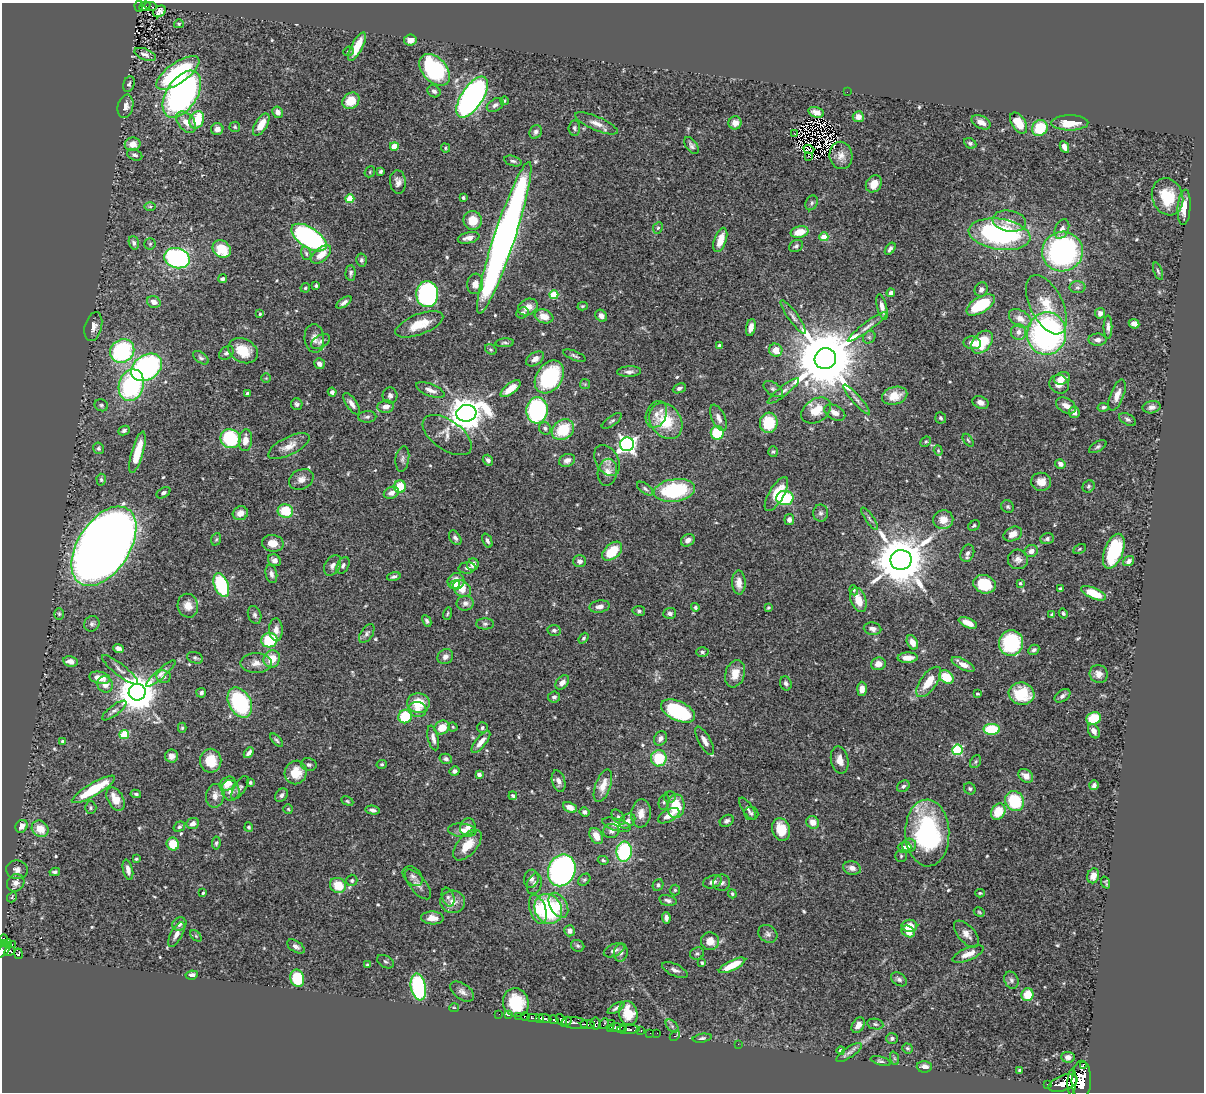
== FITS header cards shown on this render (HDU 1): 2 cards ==
NAXIS1  =                 1202
NAXIS2  =                 1090

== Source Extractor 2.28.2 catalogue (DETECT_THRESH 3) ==
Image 1202 x 1090 px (HDU 1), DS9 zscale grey, 1 PNG px = 1 image px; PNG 1206 x 1094 px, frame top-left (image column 1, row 1090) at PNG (2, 3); each listed source drawn as its Kron ellipse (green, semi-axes under 4 px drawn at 4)
Background 0.716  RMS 0.026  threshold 0.0771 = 3 sigma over >= 5 px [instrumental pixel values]
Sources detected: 572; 3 with non-positive FLUX_AUTO (blend fragments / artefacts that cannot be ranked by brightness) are neither listed nor drawn; of the other 569, the 500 brightest by FLUX_AUTO listed and drawn (69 fainter detections omitted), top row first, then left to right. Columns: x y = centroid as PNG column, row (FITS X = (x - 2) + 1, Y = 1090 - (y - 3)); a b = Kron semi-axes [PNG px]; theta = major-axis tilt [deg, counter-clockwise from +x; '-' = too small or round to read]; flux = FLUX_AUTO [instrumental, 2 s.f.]
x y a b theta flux
139 6 5 4 - 34
145 6 6 3 26 43
150 6 6 3 -14 15
160 11 7 5 38 5.5
179 24 5 4 - 2.3
410 40 6 5 - 13
357 47 16 5 62 36
348 51 5 4 - 2.5
145 54 11 5 -22 7.1
435 70 18 12 -48 210
178 73 25 10 35 160
129 84 8 5 68 4.1
434 91 7 5 -36 6.5
847 92 2 2 - 39
182 94 26 15 57 610
472 97 23 10 57 700
351 101 9 7 40 36
504 101 4 4 - 2.5
495 105 9 6 32 5.7
125 106 12 7 77 10
278 112 6 5 - 11
816 112 8 5 -16 9.2
858 117 5 5 - 11
197 120 9 7 64 61
186 122 12 8 -50 19
981 122 10 6 -28 14
596 123 23 6 -23 16
735 123 6 6 - 12
1019 123 12 7 -58 32
1070 123 18 7 1 36
261 124 12 6 58 26
235 127 5 5 - 2.4
574 128 7 6 - 3.8
1040 128 8 7 - 62
217 129 6 6 - 9.3
536 132 7 6 - 5.2
795 134 3 2 - 3.4
970 143 6 5 - 3.3
133 144 8 6 12 16
692 145 10 5 -54 5.7
394 146 4 4 - 35
1064 147 6 4 -62 12
446 148 5 4 - 2.3
809 149 5 3 - 3.9
135 155 8 5 -21 5.1
841 155 14 11 -79 11
808 156 3 2 - 3.3
513 161 9 5 -15 4.3
381 171 3 3 - 4
370 172 6 5 - 2.2
398 182 12 8 -82 10
874 184 9 7 52 20
1168 197 19 15 -70 63
463 198 3 3 - 2.6
350 199 4 4 - 58
812 203 8 5 64 4.5
150 206 6 4 0 2.5
1184 207 18 6 86 21
473 220 9 9 - 31
1009 221 17 10 -9 21
658 228 6 5 - 3.3
1062 229 10 6 66 9.4
799 232 9 5 13 34
999 234 31 15 -9 300
824 237 4 4 - 51
309 238 20 10 -33 340
469 238 11 5 12 10
504 238 80 10 72 1500
720 240 12 6 71 26
134 243 7 5 -73 4.5
150 244 5 5 - 2.7
796 246 7 5 29 4.9
222 249 10 8 -41 50
890 249 7 4 54 5.1
1062 252 20 20 - 380
306 253 7 5 -73 3.6
321 255 12 6 41 21
177 258 13 10 -16 330
361 260 6 5 - 3.7
1158 271 9 4 -70 3.3
351 273 7 5 88 4.3
223 279 4 3 - 3.9
475 284 10 8 83 14
316 286 4 3 - 2.8
1077 287 8 6 0 4.9
305 288 5 4 - 2.7
981 289 7 6 - 5.5
891 293 4 4 - 7.5
427 294 13 11 -87 380
554 295 4 4 - 72
154 302 7 5 -19 13
344 302 9 4 36 6.5
981 305 16 8 31 82
1046 305 32 16 -64 47
583 306 5 4 - 2.2
528 307 10 7 27 14
882 307 13 4 -77 13
523 313 6 5 - 4.7
1100 313 5 5 - 6.8
260 314 3 3 - 2.4
544 316 9 7 -19 21
601 316 6 5 - 8.4
793 317 20 5 -54 8.9
1020 319 12 8 -33 17
419 324 25 10 21 40
1134 324 5 4 - 10
93 327 15 8 75 12
751 327 9 4 79 9.1
867 327 24 4 37 11
1108 327 11 4 90 6.6
1018 332 8 7 - 11
1047 334 21 19 80 520
869 337 7 5 44 3.7
314 338 14 9 -85 13
1098 340 9 6 -1 8
321 341 10 6 31 6.5
982 342 13 8 49 60
505 343 9 4 5 3.8
972 343 8 6 -9 13
720 346 4 4 - 5.4
491 349 6 4 -33 2.6
776 350 7 6 - 23
122 351 13 11 37 180
243 351 15 11 -28 43
226 353 8 6 37 5
574 356 12 4 -21 4.3
201 358 9 5 -37 4.3
535 359 10 6 33 11
825 359 11 10 - 20000
319 364 6 5 - 7.7
147 367 17 12 34 400
629 372 12 5 2 7.1
549 377 18 12 55 180
266 378 5 5 - 2.6
1062 378 8 6 15 15
585 384 5 5 - 2.4
1059 384 10 9 - 14
131 385 16 12 72 220
679 388 7 4 22 4.9
510 389 12 5 38 22
773 389 11 6 -33 5.9
430 390 15 6 -21 11
783 391 19 5 38 9.5
332 392 4 4 - 5.9
247 393 3 3 - 4.4
390 395 8 7 - 6
1117 395 17 6 69 15
895 396 13 9 15 27
856 399 19 4 -49 8.4
980 403 8 6 -22 9.3
297 404 6 5 - 4.3
352 404 12 5 -55 9.5
101 405 7 6 - 3.5
386 406 8 6 8 13
1066 406 11 7 -29 14
1103 407 6 4 12 4.1
1152 407 9 6 11 7.6
537 410 13 11 86 240
816 410 16 11 33 34
835 412 11 7 -28 13
1074 412 6 5 - 13
466 413 10 8 14 3900
656 414 14 10 66 14
367 417 9 5 1 5.1
718 418 14 6 -65 10
941 418 6 5 - 3.3
1128 419 9 5 -31 4.8
612 421 12 4 35 4
666 421 19 15 -54 72
769 423 10 9 - 60
545 428 6 5 - 4.9
124 430 6 4 26 4.3
563 430 12 9 39 64
717 433 7 6 - 64
447 435 28 14 -35 23
230 439 10 9 - 140
245 440 11 6 84 18
968 440 7 3 -54 2.4
926 442 5 4 - 2.5
627 444 7 7 - 690
289 446 23 9 26 20
1098 447 10 5 31 4
99 448 6 5 - 3.8
938 451 5 4 - 2.2
137 452 21 6 74 48
773 452 5 4 - 2.7
402 459 13 6 81 6.6
488 460 5 5 - 5.9
567 460 8 6 22 8.7
607 460 17 11 -59 13
1060 464 5 4 - 8.3
607 472 13 9 81 15
301 479 13 9 26 13
101 480 6 4 -87 3
1041 482 10 9 - 17
1089 486 6 5 - 3.5
400 487 6 6 - 50
645 489 9 5 -38 4
675 490 21 11 7 140
163 493 7 5 31 4.5
391 493 8 6 25 9.1
776 494 19 7 60 30
785 498 9 7 2 120
1008 507 7 6 - 3.4
285 511 7 7 - 53
240 513 8 7 - 15
821 513 8 7 - 5.4
870 519 13 3 -55 4.6
789 520 5 5 - 6.8
943 520 10 9 - 21
974 526 6 5 - 2.8
1013 534 10 7 27 13
455 538 8 5 -57 5.3
216 539 6 5 - 2.8
1047 539 7 5 20 4.7
688 540 7 5 33 8.4
487 541 7 4 -66 5
273 543 11 8 -10 20
104 546 44 26 57 4000
1080 549 6 4 28 2.4
612 551 12 7 42 53
1031 551 7 5 23 10
1114 551 18 9 69 130
967 553 9 6 67 8
1018 559 10 9 - 9.8
274 560 7 5 -32 7.8
901 560 10 10 - 11000
580 561 6 6 - 7.9
1129 561 6 4 38 6.9
473 564 6 5 - 11
333 565 11 7 58 8.6
343 565 9 5 63 5.3
467 568 8 5 5 5.6
271 574 9 5 -78 6.3
394 577 7 4 16 4.3
456 581 9 8 - 22
739 583 12 7 -87 16
1020 583 4 4 - 2.4
985 584 11 9 -18 67
221 585 12 7 -69 130
455 585 5 3 - 8.9
462 589 10 7 -37 34
1060 589 3 3 - 2.5
854 590 5 4 - 2.3
1093 593 13 5 -23 41
858 600 12 7 -71 22
465 603 8 7 - 8.7
188 606 12 10 -76 17
600 607 10 6 8 8.2
695 607 4 4 - 3.3
768 608 4 3 - 2.4
639 611 6 5 - 3.4
670 613 6 5 - 6.2
1063 613 5 4 - 2.4
59 614 6 5 - 2.6
447 614 6 4 71 2.3
1052 614 3 3 - 2.5
255 615 9 6 -71 5.4
427 621 6 4 -64 3.7
968 623 10 4 -25 15
92 624 8 7 - 5
485 624 9 5 0 4.2
872 629 9 6 -10 7.4
276 630 11 6 -88 12
554 630 6 5 - 4.6
367 633 10 6 56 5.1
583 638 6 4 52 3
269 640 8 7 - 69
912 642 7 5 -62 12
1011 643 13 12 - 130
118 648 5 4 - 6.2
1034 650 6 4 31 4.2
702 652 6 5 - 3.4
445 657 8 7 - 7.4
195 658 8 5 -20 3.7
908 658 10 5 2 17
272 659 9 8 - 29
70 661 7 5 -10 9.7
256 663 16 10 1 17
878 664 7 6 - 13
963 664 12 5 -28 13
120 670 22 5 -38 9.7
161 674 19 4 41 8.5
735 674 14 9 73 23
1099 674 9 8 - 12
163 677 7 6 - 5.4
947 677 8 6 -36 53
100 678 10 6 -10 25
562 682 8 5 49 9.9
929 682 18 8 53 36
786 683 7 5 -69 4.7
105 684 8 7 - 15
862 689 7 5 89 11
137 692 8 8 - 5400
201 693 5 4 - 5
978 694 4 2 - 2.1
1022 694 13 11 -10 59
1062 696 9 5 36 5.3
554 697 6 5 - 4.8
240 703 16 11 -62 180
418 703 11 10 - 38
417 709 9 7 -10 12
114 710 15 5 37 6.5
678 711 18 9 -24 150
405 716 7 6 - 71
1094 718 7 6 - 59
453 727 4 4 - 2.2
182 728 5 4 - 2.6
442 728 8 6 32 27
482 728 5 5 - 3.5
992 729 8 5 -1 83
1094 731 8 5 -60 8.5
124 734 5 4 - 76
433 738 12 5 -77 9.1
660 738 7 6 - 7.4
277 740 8 4 -48 3.2
63 741 4 3 - 4.1
705 741 16 6 -61 11
481 742 13 5 51 14
957 750 5 5 - 130
249 753 6 3 49 6.4
172 756 6 6 - 9.7
659 758 8 8 - 67
446 759 6 5 - 4.2
840 760 14 8 -79 16
211 761 12 10 90 39
976 762 7 5 57 2.7
309 764 8 6 -15 4.9
382 764 5 4 - 2.5
454 771 5 4 - 5.8
296 772 12 11 - 32
479 774 4 3 - 9.1
1026 776 8 6 -36 14
559 781 11 6 -75 8.7
250 782 3 3 - 2.8
227 784 8 6 36 21
1094 785 5 4 - 5.1
603 786 17 7 70 19
903 786 7 5 35 4
240 788 13 5 57 5.2
93 789 25 6 31 86
970 789 6 5 - 3.5
230 790 10 9 - 13
136 794 5 3 - 3.2
281 795 7 5 50 5
215 796 12 9 81 13
513 796 4 3 - 3.1
670 797 6 5 - 3.7
116 799 12 7 -61 28
347 801 6 4 -27 2.4
1015 801 10 9 - 93
664 802 8 5 78 3.8
676 806 12 8 88 52
570 807 7 5 -22 16
91 808 6 6 - 3
288 809 5 4 - 2.1
748 809 13 5 -56 5.9
373 810 7 4 -11 5.8
998 811 8 6 58 42
585 812 5 4 - 5.3
641 813 14 10 84 17
751 813 7 6 - 4.1
669 816 12 6 28 14
618 817 8 5 -53 4.3
627 821 9 6 36 9.8
727 821 7 5 30 5.4
813 822 6 6 - 15
193 823 6 5 - 10
616 825 15 6 -16 17
22 826 7 5 49 12
179 827 6 4 34 3.8
249 827 5 4 - 3.1
468 827 8 7 - 9.8
40 829 9 7 -42 29
781 829 11 8 -73 38
462 830 14 7 -6 13
611 831 8 7 - 7.2
927 833 33 22 -88 260
596 836 9 6 -59 20
216 843 6 4 82 3.2
173 844 6 6 - 39
467 845 18 9 48 32
909 845 7 6 - 8.3
904 847 7 5 1 4.7
624 852 10 7 84 160
901 856 6 5 - 2.9
136 859 3 3 - 2.4
603 860 5 4 - 3
852 868 9 6 -14 9.6
17 870 11 9 -8 11
128 870 10 5 -76 8.8
562 870 16 13 67 480
55 872 5 4 - 4.4
413 876 11 8 -43 7.3
1093 876 7 6 - 12
531 879 9 7 81 7.9
352 880 6 5 - 3.7
584 880 7 5 43 2.9
713 882 9 6 17 8.1
16 883 9 8 - 11
722 883 8 8 - 6.1
1106 883 6 3 -68 2.3
418 884 18 8 -51 12
534 884 10 7 71 7.1
338 885 8 7 - 43
658 885 6 5 - 3.5
675 890 5 5 - 2.3
203 893 3 3 - 2.6
980 893 5 3 - 2.4
732 894 4 3 - 2.3
12 897 5 4 - 2.3
448 897 10 6 -72 6.7
668 900 9 5 -14 5.3
453 902 12 11 - 18
558 905 13 8 -60 22
538 909 15 8 -72 22
548 909 15 13 -59 180
979 912 6 4 -29 2.1
432 918 11 6 -2 17
666 918 6 4 -85 6.7
179 924 7 6 - 8.6
909 926 8 6 -1 24
569 931 5 5 - 8.3
908 931 7 5 -34 19
176 934 13 5 62 11
768 934 10 8 -37 6.8
966 934 16 8 -49 13
196 936 7 4 -45 2.5
4 939 4 3 - 12
710 941 9 9 - 20
5 944 4 3 - 38
8 944 4 3 - 72
12 945 3 2 - 29
578 946 7 5 -32 3.5
296 947 10 5 -32 6.2
614 950 11 6 23 7.6
4 951 9 4 46 310
10 951 5 4 - 140
621 952 9 7 79 7.5
697 953 7 6 - 3.9
18 954 5 3 - 94
968 954 17 6 23 17
386 962 9 6 -29 3.6
702 963 4 3 - 2.5
368 965 4 3 - 3.9
732 965 14 5 26 41
675 970 14 6 -25 8.2
192 975 6 4 9 6.4
297 978 9 7 -75 65
899 979 9 6 -35 5.4
1011 980 9 7 -65 5.6
418 987 13 7 -79 200
462 992 13 7 -36 9
1027 995 6 6 - 37
516 1003 14 12 -74 66
454 1008 5 4 - 2.4
616 1008 9 4 32 4.6
628 1013 12 9 -78 32
499 1014 2 2 - 5.5
508 1015 4 3 - 25
518 1016 3 2 - 52
525 1016 4 3 - 70
533 1018 6 3 -1 35
540 1019 4 3 - 220
545 1019 6 3 -19 310
554 1020 5 3 - 150
561 1020 7 3 -52 250
567 1021 5 4 - 390
575 1023 13 6 -7 580
587 1024 8 3 -6 150
596 1024 6 5 - 130
604 1024 6 3 64 96
611 1024 3 2 - 18
875 1024 8 5 -10 3.8
858 1025 8 5 58 11
672 1026 8 4 -45 4.1
610 1028 3 2 - 75
617 1028 8 4 -6 330
623 1029 4 2 - 87
628 1030 11 4 2 350
641 1031 3 2 - 2.6
650 1033 2 2 - 9.3
657 1033 2 2 - 6.3
675 1036 6 4 45 14
702 1038 9 4 9 3.8
892 1039 6 5 - 4.4
738 1044 2 2 - 120
907 1048 5 4 - 3.3
841 1050 4 4 - 5.9
849 1052 15 5 33 7.3
1068 1057 6 5 - 7.2
894 1058 7 4 -71 3.5
881 1061 10 4 -15 3.6
1083 1065 2 2 - 14000
924 1067 7 6 - 9.2
1019 1070 3 3 - 2.2
1081 1080 19 9 89 2500
1072 1082 13 4 88 1100
1063 1083 15 7 20 1700
1047 1084 2 2 - 4.6
At the frame edge (FLAGS 8, measured only in part): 2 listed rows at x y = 4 939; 4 951
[69 fainter detections neither listed nor drawn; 3 non-positive-flux detections neither listed nor drawn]